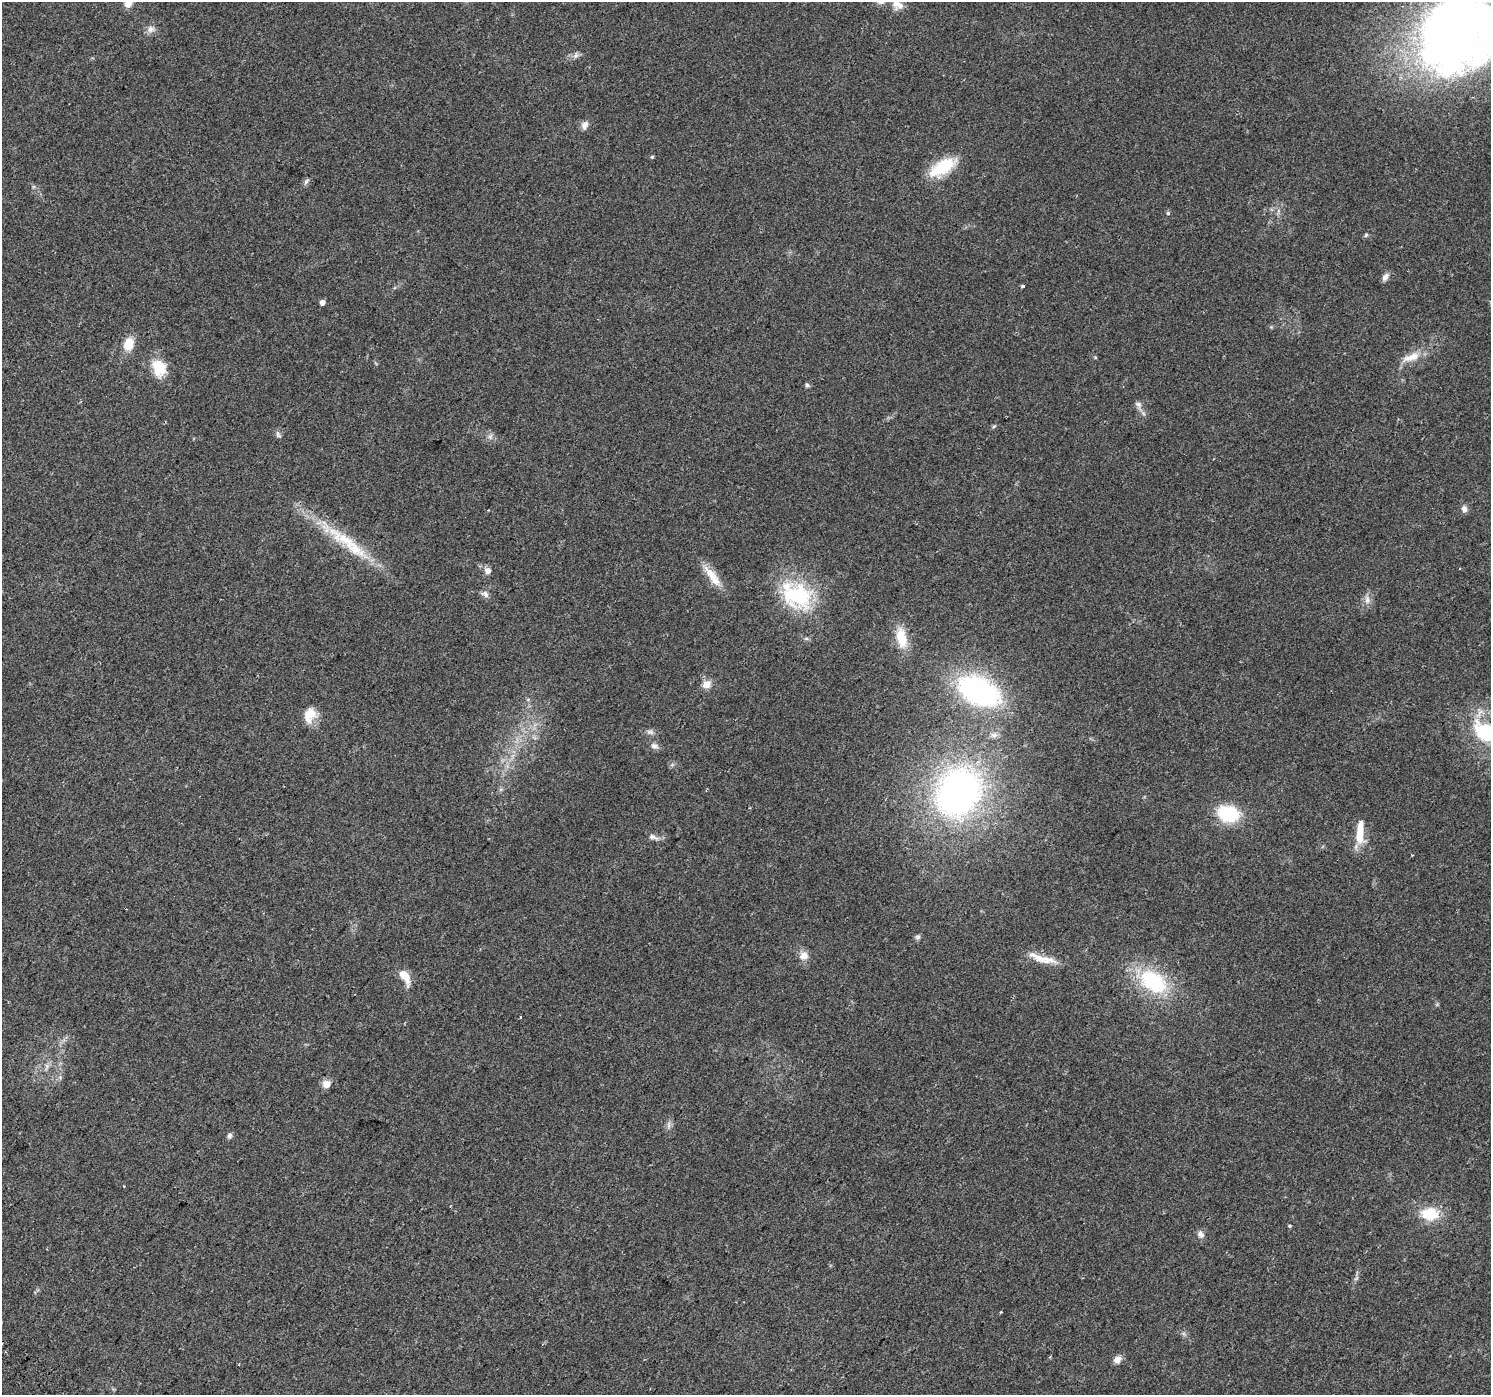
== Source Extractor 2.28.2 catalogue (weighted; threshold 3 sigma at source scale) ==
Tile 7 of 4 x 4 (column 3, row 2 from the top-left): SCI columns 3022-4510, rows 3083-4475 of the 6035 x 6098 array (HDU 1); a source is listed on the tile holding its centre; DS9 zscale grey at full resolution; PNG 1493 x 1397 px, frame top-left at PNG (2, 2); no overlay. Shown black and unused: <1% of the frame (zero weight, under 2 of 3 exposures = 3% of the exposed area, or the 3 px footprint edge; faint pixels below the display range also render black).
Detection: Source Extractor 2.28.2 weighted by HDU 2 'WHT'; one run over the whole footprint, this tile lists its part. Background 0.0438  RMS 0.0054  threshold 0.0244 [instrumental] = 3 sigma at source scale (4.5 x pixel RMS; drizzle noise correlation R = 1.50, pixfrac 1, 0.0396/0.0396 arcsec/px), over >= 5 px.
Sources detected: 59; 1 too faint to see at this stretch — not listed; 1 inside a brighter listed object's ellipse — not listed separately; the other 57 listed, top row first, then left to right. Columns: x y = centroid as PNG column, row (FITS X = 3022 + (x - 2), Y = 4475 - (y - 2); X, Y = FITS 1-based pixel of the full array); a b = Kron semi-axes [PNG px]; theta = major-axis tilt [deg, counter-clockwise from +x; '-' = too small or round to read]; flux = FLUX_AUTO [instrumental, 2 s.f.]
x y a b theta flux
128 4 8 8 - 4.5
900 5 11 8 24 3.8
151 29 11 9 23 2.8
1456 35 79 61 40 500
576 55 9 6 62 1.8
585 125 12 8 68 2.8
652 157 4 4 - 0.72
942 167 32 15 32 21
306 181 9 5 52 1.4
1168 213 6 5 - 0.73
1366 235 6 5 - 0.85
1385 277 11 6 57 2.5
1023 286 4 3 - 2.8
322 302 4 4 - 3.3
128 344 18 12 73 8.1
1411 357 28 10 19 8.3
159 368 20 15 -73 15
807 385 6 5 - 1
1138 405 12 8 -53 2.5
994 426 6 4 19 0.72
278 434 11 6 -69 1.5
490 437 8 6 55 1.7
1464 509 9 7 -84 2.5
355 549 44 16 -36 24
488 571 8 7 - 3
712 576 33 10 -53 10
485 594 11 7 -28 2
797 595 43 31 -34 44
1367 600 13 6 -82 2.8
901 638 25 12 -79 13
707 684 11 9 28 4.9
978 691 42 25 -26 100
310 715 19 13 65 9
650 732 10 6 -15 1.9
1480 733 11 9 -49 4.6
994 735 10 8 -3 2.4
654 746 11 7 -17 2.1
958 792 49 41 58 200
1228 814 25 18 -13 26
1360 832 29 8 87 12
653 837 15 6 -22 2.5
918 937 8 7 - 1.2
804 956 12 11 - 4.4
1042 959 40 9 -19 8.9
405 976 19 9 -61 8.2
1153 981 24 16 -33 49
520 1017 3 3 - 1.1
60 1077 5 5 - 1
327 1084 9 9 - 3.8
669 1125 11 4 85 1.6
229 1136 8 6 80 1.5
124 1186 3 2 - 0.56
1430 1214 23 15 -4 16
1289 1226 5 4 - 0.6
1201 1234 11 7 -49 2.3
1356 1278 9 3 45 0.98
1117 1360 10 8 38 3.3
Isophote crosses this tile's border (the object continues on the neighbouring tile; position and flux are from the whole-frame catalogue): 2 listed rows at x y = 128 4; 1456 35